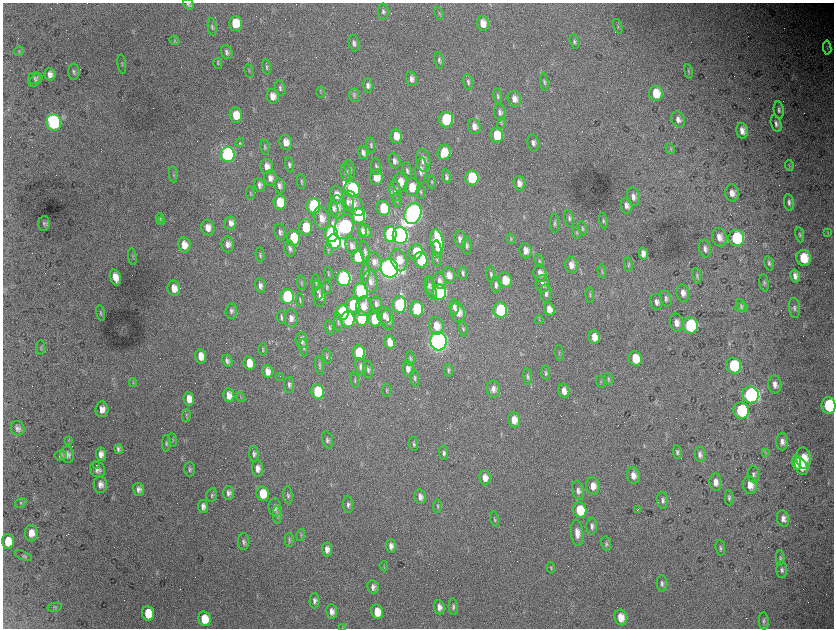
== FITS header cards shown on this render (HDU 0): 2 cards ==
NAXIS1  =                 1663 / length of data axis 1
NAXIS2  =                 1252 / length of data axis 2

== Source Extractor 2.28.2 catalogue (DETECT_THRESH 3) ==
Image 1663 x 1252 px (HDU 0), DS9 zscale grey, zoomed out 1/2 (1 PNG px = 2 x 2 image px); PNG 836 x 630 px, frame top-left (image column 2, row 1251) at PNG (3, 3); each listed source drawn as its Kron ellipse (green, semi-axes under 4 px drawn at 4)
Background 4700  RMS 81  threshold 243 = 3 sigma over >= 5 px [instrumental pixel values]
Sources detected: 385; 49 cannot appear on this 1/2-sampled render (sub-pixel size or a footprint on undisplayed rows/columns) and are neither listed nor drawn; the other 336 listed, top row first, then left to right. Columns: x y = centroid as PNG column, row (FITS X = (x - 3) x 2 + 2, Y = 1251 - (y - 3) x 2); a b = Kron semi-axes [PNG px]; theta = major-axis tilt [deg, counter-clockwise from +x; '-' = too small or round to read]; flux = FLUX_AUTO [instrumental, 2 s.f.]
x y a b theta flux
188 4 6 4 -40 3.1e+04
383 12 8 5 -89 4.4e+04
439 13 7 3 -64 1.9e+04
235 23 7 6 - 4.2e+05
483 23 7 6 - 1.8e+05
618 26 7 3 -71 1.9e+04
212 27 9 4 -84 3.2e+04
174 40 5 4 - 2.6e+04
574 42 8 3 -75 2.8e+04
354 43 8 5 -78 5.2e+04
827 48 7 3 -84 2.1e+04
19 51 5 4 - 3.0e+04
227 52 7 5 -64 4.8e+04
439 60 8 4 -78 3.9e+04
218 63 5 4 - 2.3e+04
122 64 10 2 -83 1.6e+04
266 67 7 4 -81 2.8e+04
249 71 6 2 -80 1.8e+04
688 71 7 3 -80 2.5e+04
74 72 8 5 -86 4.4e+04
50 74 6 5 - 9.4e+04
35 78 6 5 - 3.3e+04
411 79 7 5 -73 8.0e+04
36 80 8 5 41 3.4e+04
468 82 8 4 -80 4.4e+04
544 82 9 4 -84 3.6e+04
368 85 7 5 -89 5.7e+04
280 88 8 5 -67 4.0e+04
321 92 5 2 - 1.3e+04
656 93 8 7 - 3.3e+05
354 95 7 5 -84 3.7e+04
273 96 7 6 - 1.5e+05
498 96 8 4 -81 3.3e+04
514 99 8 6 -73 1.2e+05
779 110 9 5 -83 5.1e+04
500 112 8 6 -85 6.1e+04
236 115 7 6 - 2.9e+05
678 119 8 6 -69 8.5e+04
446 120 8 7 - 1.3e+06
54 122 8 7 - 3.7e+06
502 123 6 3 83 2.0e+04
776 124 8 5 -72 5.8e+04
474 126 7 6 - 1.2e+05
742 131 8 5 -77 1.3e+05
497 135 7 6 - 4.2e+05
396 136 7 6 - 2.3e+05
285 142 7 6 - 1.5e+05
240 143 5 4 - 2.2e+04
533 143 9 5 -78 6.9e+04
371 145 8 4 -81 2.9e+04
265 147 8 3 -81 2.6e+04
670 149 6 2 -60 1.5e+04
363 152 6 5 - 6.6e+04
444 152 8 6 75 3.1e+05
227 154 8 7 - 5.0e+06
423 160 11 7 -82 1.2e+05
395 161 8 5 -74 8.0e+04
289 165 7 4 -76 3.4e+04
267 166 8 6 -76 1.2e+05
376 166 8 5 -83 4.2e+04
789 166 5 3 - 2.1e+04
350 169 9 5 -73 5.1e+04
421 170 13 5 85 9.6e+04
407 171 9 5 -80 5.1e+04
346 172 9 5 -86 4.7e+04
173 174 8 2 -85 1.9e+04
376 177 7 6 - 2.5e+05
446 177 7 4 -77 4.3e+04
270 178 7 6 - 8.3e+04
472 178 7 7 - 1.0e+06
301 182 7 3 -82 2.4e+04
400 182 10 7 87 2.2e+05
432 182 6 3 -86 1.8e+04
519 183 7 5 -73 1.0e+05
259 185 7 5 -77 6.1e+04
279 186 7 5 -81 6.1e+04
412 187 9 7 -84 3.0e+05
352 189 8 7 - 3.7e+06
395 190 11 5 -83 8.1e+04
421 192 7 3 -86 2.4e+04
250 193 7 3 -84 2.0e+04
732 193 8 7 - 1.3e+05
337 195 8 6 -79 1.6e+05
633 197 9 6 -80 9.2e+04
397 200 7 2 -82 1.7e+04
280 202 7 6 - 4.1e+05
348 202 9 5 -78 6.2e+04
789 202 8 5 -80 5.9e+04
353 203 14 7 -54 1.6e+05
314 206 8 6 -82 2.6e+06
626 206 8 6 -77 9.0e+04
337 207 11 7 -85 1.3e+05
334 208 8 4 -78 5.6e+04
383 208 7 6 - 5.2e+05
413 213 11 8 69 1.1e+07
359 216 7 6 - 2.0e+06
160 218 4 4 - 2.4e+04
322 218 11 7 -75 1.8e+05
569 218 8 5 -79 4.5e+04
603 220 8 4 -82 2.9e+04
161 221 4 4 - 1.5e+04
230 223 6 6 - 1.2e+05
555 223 10 4 -89 4.0e+04
44 224 7 5 85 3.7e+04
306 227 8 6 -87 5.7e+05
344 227 12 9 69 5.7e+06
208 228 8 6 -76 1.4e+05
582 228 7 4 -79 2.7e+04
362 231 7 3 -85 4.4e+04
365 231 8 5 -52 6.9e+04
280 232 8 5 -81 5.8e+04
828 232 4 2 - 1.0e+04
577 233 6 3 -88 2.2e+04
331 234 8 6 -82 5.1e+06
390 234 8 6 -87 2.0e+06
800 235 7 4 -80 3.2e+04
400 236 8 7 - 7.9e+06
719 237 9 7 -76 1.4e+05
293 238 7 6 - 7.5e+05
736 238 8 7 - 1.2e+06
460 239 8 5 -80 8.1e+04
511 239 5 4 - 2.4e+04
437 241 12 6 -80 1.0e+06
334 242 7 6 - 3.7e+06
228 244 8 6 -82 8.7e+04
184 245 7 6 - 1.8e+05
352 246 8 6 -78 6.9e+04
467 246 8 4 -86 5.1e+04
290 249 8 5 -80 5.3e+04
437 249 9 4 -79 1.2e+05
705 249 9 6 -78 7.1e+04
328 250 6 3 -89 2.1e+04
525 251 8 6 -80 1.2e+05
365 252 11 4 -80 5.2e+04
416 252 8 6 63 3.3e+05
643 254 6 4 -76 1.1e+05
260 255 7 4 -80 3.3e+04
132 257 8 3 -80 2.1e+04
358 257 7 6 - 5.4e+05
803 258 8 7 - 4.8e+05
437 259 7 2 -85 2.3e+04
399 260 11 7 -74 2.9e+05
421 260 8 6 -78 1.1e+06
539 261 7 3 -68 2.6e+04
374 262 9 7 -76 9.8e+04
769 263 7 4 -74 3.6e+04
571 265 8 6 -88 1.3e+05
628 265 7 3 -84 2.7e+04
389 268 9 8 - 1.4e+07
602 271 7 3 -87 2.0e+04
365 273 10 4 85 4.3e+04
463 273 7 4 -86 4.5e+04
540 273 9 6 -79 1.2e+05
328 274 7 2 -77 1.8e+04
491 274 7 4 -86 3.6e+04
449 275 8 6 -79 1.3e+05
697 276 8 4 -83 3.0e+04
795 276 7 4 -77 9.0e+04
115 277 8 5 -72 1.8e+05
344 278 8 7 - 5.8e+06
439 280 8 6 -80 7.6e+04
505 280 8 6 -75 3.0e+05
370 281 11 7 -81 1.1e+05
316 282 8 3 -86 2.8e+04
301 283 7 3 -82 2.0e+04
764 283 9 4 -81 3.7e+04
542 284 8 6 -81 9.4e+04
496 285 8 5 -86 6.0e+04
260 286 7 5 -79 7.3e+04
429 286 9 4 -82 4.4e+04
327 287 7 3 -88 2.3e+04
174 288 8 6 -83 1.7e+05
431 288 12 4 -75 5.6e+04
318 290 9 5 -81 6.4e+04
361 291 8 7 - 2.4e+06
439 292 7 7 - 3.3e+06
546 293 9 5 -84 7.2e+04
683 293 9 6 -83 1.1e+05
590 295 8 3 -86 2.1e+04
287 297 7 6 - 2.5e+06
320 297 10 6 -88 9.5e+04
666 299 8 5 -72 4.7e+04
300 300 7 2 -86 1.8e+04
656 302 8 6 -81 7.0e+04
376 304 7 5 -82 6.5e+04
353 305 7 6 - 7.8e+05
399 305 8 6 88 1.9e+06
741 305 6 4 -61 3.1e+04
363 306 10 7 83 1.9e+05
454 307 8 4 -87 6.3e+04
741 308 7 4 -3 2.4e+04
794 308 10 5 -84 6.0e+04
417 309 8 6 -81 9.9e+05
549 309 7 5 -73 1.4e+05
500 310 7 7 - 1.6e+06
231 311 7 6 - 4.9e+04
342 312 7 6 - 2.2e+06
458 312 10 7 -76 2.2e+05
101 313 8 3 -81 2.4e+04
384 316 8 7 - 9.4e+04
281 317 7 4 -83 4.1e+04
291 318 9 6 -87 9.6e+04
348 319 8 7 - 2.2e+06
361 319 7 6 - 9.8e+05
374 319 7 6 - 6.1e+05
387 320 10 6 -76 9.4e+04
539 320 4 3 - 1.7e+04
338 322 9 3 -84 3.1e+04
676 323 9 6 -78 1.2e+05
690 325 8 7 - 2.3e+06
436 326 9 7 -74 2.2e+05
329 327 7 3 -80 2.9e+04
463 329 8 4 -85 2.6e+04
594 337 7 5 -80 1.8e+05
302 340 8 6 -74 1.1e+05
438 341 9 8 - 1.3e+07
390 342 6 5 - 1.7e+05
41 348 7 3 85 1.8e+04
304 348 8 4 -84 3.8e+04
263 349 6 3 88 2.2e+04
359 353 7 6 - 8.6e+05
559 353 7 3 -80 2.1e+04
201 356 7 5 -81 1.8e+05
327 356 7 4 -84 2.8e+04
410 358 7 3 -84 2.8e+04
635 358 7 6 - 3.8e+05
227 361 6 5 - 4.9e+04
249 363 7 5 -82 2.4e+05
319 365 9 4 -79 3.5e+04
361 366 8 5 -80 6.7e+04
734 366 8 7 - 1.0e+06
408 369 7 5 -81 1.1e+05
368 370 9 5 -86 4.7e+04
448 370 6 3 -88 2.9e+04
267 371 6 5 - 1.3e+05
546 373 7 4 -84 3.0e+04
280 376 2 2 - 4.3e+03
528 377 8 4 -83 3.8e+04
415 378 9 4 -81 3.5e+04
608 379 6 3 -78 2.0e+04
355 380 8 2 -82 1.8e+04
601 382 6 3 -72 1.7e+04
133 383 4 2 - 1.6e+04
775 384 9 6 -81 9.8e+04
289 385 8 5 85 4.9e+04
493 389 8 7 - 8.8e+04
386 390 7 3 90 2.2e+04
317 391 7 6 - 9.9e+05
564 391 7 5 -77 1.4e+05
229 395 7 5 -79 1.4e+05
751 395 8 8 - 5.4e+06
241 397 5 3 - 2.1e+04
189 399 7 5 -82 1.7e+05
829 405 8 7 - 1.4e+06
102 409 7 6 - 1.2e+05
741 411 8 7 - 1.3e+06
186 415 6 3 89 2.5e+04
514 420 8 6 -78 1.8e+05
18 428 7 6 - 6.6e+04
173 440 7 2 -81 1.5e+04
327 440 9 5 -76 4.6e+04
68 441 3 2 - 1.2e+04
782 442 8 6 89 8.9e+04
166 443 8 4 89 3.2e+04
414 444 7 3 -85 2.9e+04
118 449 5 4 - 4.5e+04
677 452 7 4 -81 3.4e+04
765 452 4 2 - 1.1e+04
444 453 7 4 -83 4.3e+04
101 454 6 5 - 9.8e+04
254 454 8 4 -87 4.9e+04
700 454 8 5 -84 6.8e+04
61 455 6 5 - 4.2e+04
67 455 8 7 - 8.3e+04
803 458 11 7 -85 3.4e+05
796 462 7 4 -88 2.6e+05
96 465 2 1 - 1.3e+04
801 466 9 5 -65 2.2e+05
190 469 7 5 88 4.1e+04
258 469 8 5 -86 1.1e+05
97 470 8 7 - 8.5e+04
753 474 8 5 -85 4.9e+04
633 475 8 6 -77 1.3e+05
485 478 7 5 -84 1.4e+05
715 482 9 6 -85 1.2e+05
100 484 9 7 -87 9.5e+04
750 485 9 7 -76 1.6e+05
593 486 8 6 -81 1.5e+05
139 489 6 5 - 6.6e+04
578 491 10 5 -79 7.8e+04
228 493 7 5 90 6.5e+04
263 494 7 6 - 4.0e+05
212 495 7 5 75 3.5e+04
288 495 9 4 -84 4.2e+04
420 497 7 5 -77 7.8e+04
729 498 8 4 -89 3.6e+04
663 500 8 5 -84 5.6e+04
21 503 6 4 33 3.1e+04
348 505 8 5 -85 4.8e+04
437 506 7 4 87 2.5e+04
203 507 7 5 -84 8.4e+04
275 507 9 6 -81 8.4e+04
580 510 7 6 - 5.5e+05
638 510 4 1 - 4.8e+03
277 515 8 4 -84 4.0e+04
494 519 8 3 -77 2.6e+04
783 519 8 6 -77 9.4e+04
592 526 8 5 -90 6.3e+04
31 533 8 6 89 1.5e+05
577 533 13 6 -84 1.4e+05
301 535 6 3 74 2.3e+04
289 540 7 3 -89 2.4e+04
8 541 7 6 - 3.3e+05
244 542 8 5 -90 4.9e+04
606 544 7 5 -81 3.7e+04
391 546 7 5 -88 8.6e+04
720 548 8 5 -81 3.9e+04
327 549 7 5 -86 1.0e+05
23 556 9 3 -23 2.0e+04
780 558 8 4 89 3.1e+04
384 566 5 3 - 1.8e+04
551 568 6 3 -82 1.7e+04
782 570 8 5 -89 4.9e+04
662 583 8 5 -88 4.8e+04
373 587 7 5 -77 7.3e+04
314 601 7 5 88 5.9e+04
55 607 7 3 10 2.6e+04
439 607 7 5 -82 9.6e+04
453 607 8 4 -86 4.3e+04
332 612 7 5 -81 1.0e+05
377 612 7 6 - 2.8e+05
148 613 7 6 - 4.1e+05
621 617 8 6 -78 2.4e+05
204 619 7 6 - 3.8e+05
764 621 8 5 -84 4.3e+04
342 627 3 2 - 9.7e+03
At the frame edge (FLAGS 8, measured only in part): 2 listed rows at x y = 188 4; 829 405
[49 sub-pixel or undisplayed-footprint detections neither listed nor drawn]